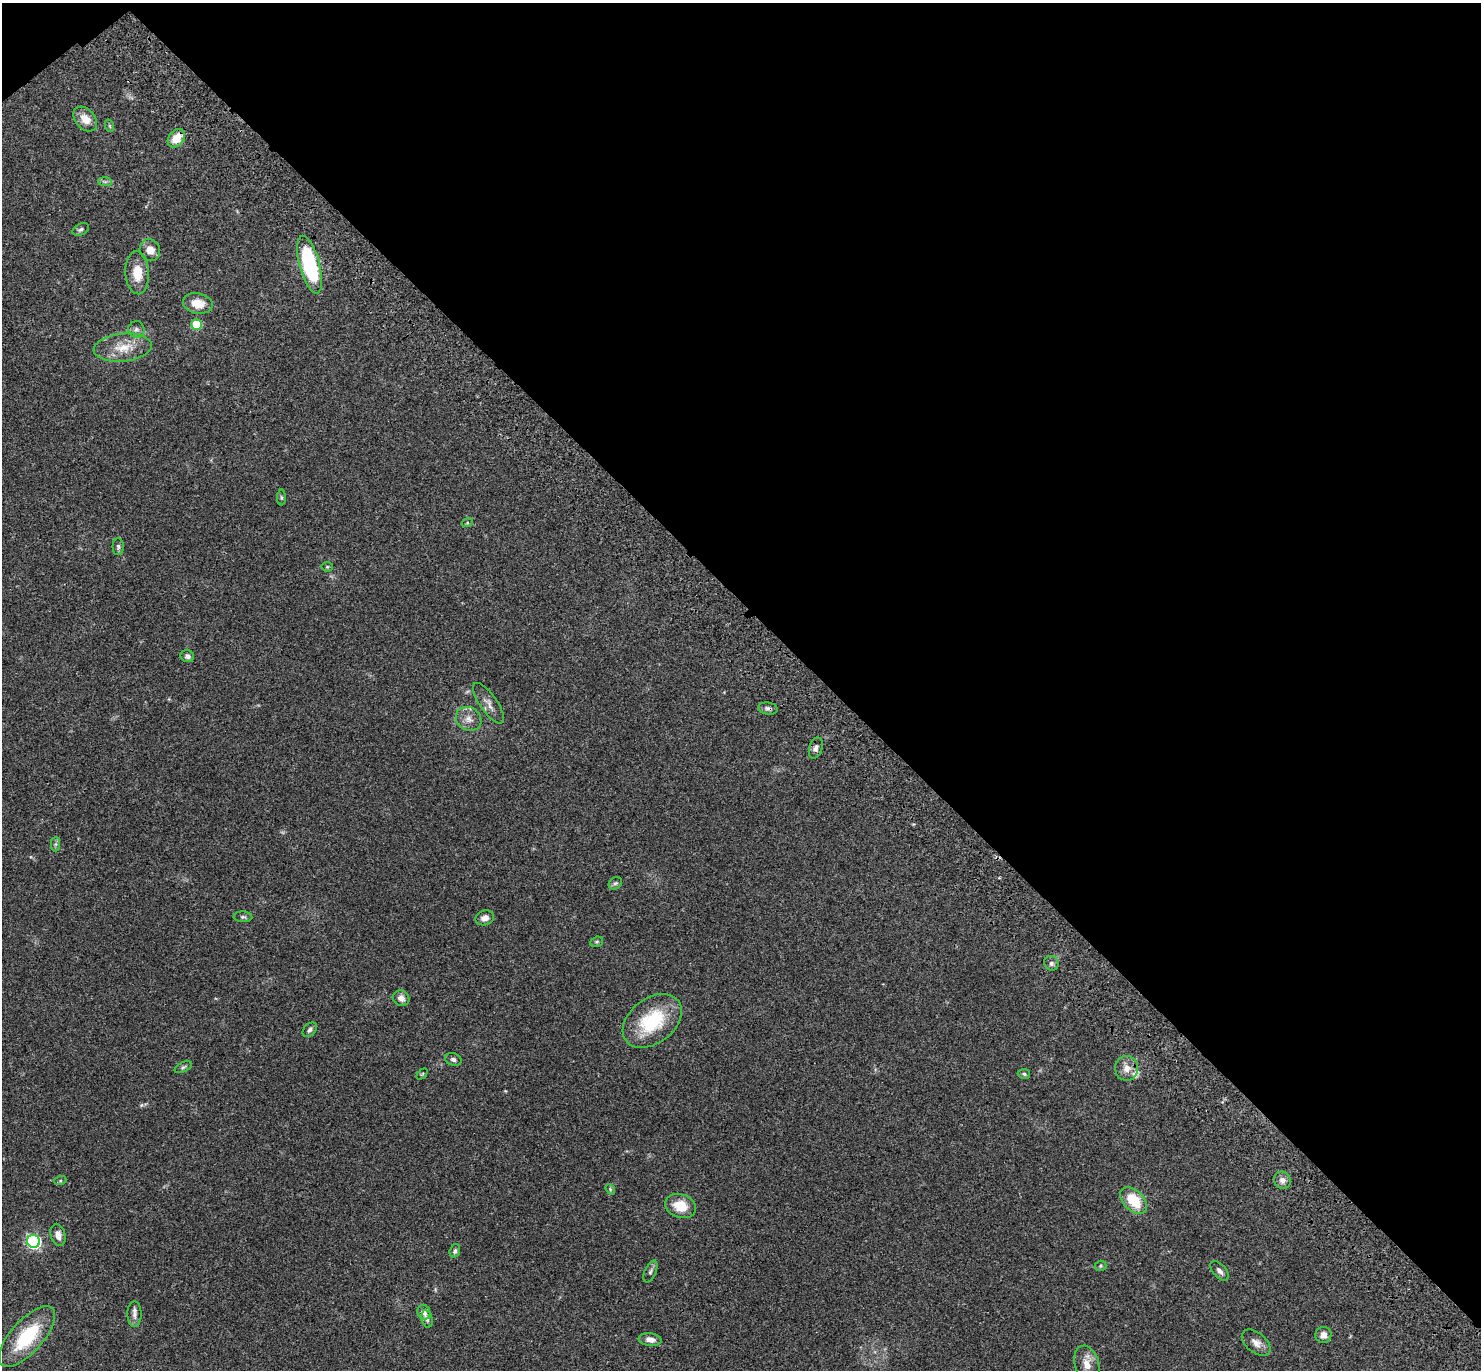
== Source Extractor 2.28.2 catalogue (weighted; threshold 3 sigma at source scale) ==
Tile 3 of 4 x 4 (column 3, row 1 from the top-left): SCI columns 3057-4535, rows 4349-5716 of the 6115 x 6103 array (HDU 1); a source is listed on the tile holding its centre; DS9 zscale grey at full resolution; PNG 1483 x 1372 px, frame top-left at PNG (2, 3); each listed source drawn as its Kron ellipse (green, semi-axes under 4 px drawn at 4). Shown black and unused: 45% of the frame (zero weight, under 3 of 4 exposures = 6% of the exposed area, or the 3 px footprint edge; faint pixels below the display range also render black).
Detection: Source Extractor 2.28.2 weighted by HDU 2 'WHT'; one run over the whole footprint, this tile lists its part. Background 0.0501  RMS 0.0056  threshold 0.0252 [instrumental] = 3 sigma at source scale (4.5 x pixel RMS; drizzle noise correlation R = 1.50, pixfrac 1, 0.05/0.05 arcsec/px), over >= 5 px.
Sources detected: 55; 1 inside a brighter listed object's ellipse — not listed separately; the other 54 listed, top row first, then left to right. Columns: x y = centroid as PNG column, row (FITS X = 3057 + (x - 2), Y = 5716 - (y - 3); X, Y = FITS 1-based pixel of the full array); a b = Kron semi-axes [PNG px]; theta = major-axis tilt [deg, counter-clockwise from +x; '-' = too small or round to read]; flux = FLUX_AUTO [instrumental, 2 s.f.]
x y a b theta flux
85 119 14 9 -48 6.3
110 126 6 4 -71 0.71
176 138 10 7 49 9
105 182 7 4 0 1.2
81 229 9 5 26 1.2
150 250 11 10 - 5.3
310 265 30 10 -75 54
137 273 21 12 -87 10
198 303 15 10 -10 7.4
196 324 5 5 - 23
136 329 8 8 - 1.9
123 348 29 14 6 12
281 498 8 4 -89 0.86
467 523 6 4 18 0.59
118 547 8 5 -90 1.3
327 567 5 5 - 0.71
187 656 7 6 - 1.8
488 703 24 8 -55 4.4
768 709 10 6 -9 1.7
469 719 13 11 -37 4.8
816 748 11 6 73 2.2
56 844 7 4 89 1.2
615 883 7 5 39 1.1
243 917 9 5 -4 1.2
485 918 9 7 18 3.1
597 942 6 5 - 0.9
1051 963 7 7 - 1.6
401 998 8 7 - 3.3
652 1021 33 22 38 33
310 1030 8 5 46 1.6
453 1059 8 6 -20 1.5
183 1067 9 5 25 1.1
1127 1068 12 11 - 4.8
422 1074 6 4 45 0.65
1024 1074 6 5 - 1
1282 1180 9 8 - 2.9
60 1181 6 4 19 0.67
610 1189 6 4 -48 0.73
1134 1200 16 10 -46 16
680 1206 15 11 -19 11
58 1235 11 7 -76 3.3
33 1241 6 6 - 100
455 1251 7 5 72 1.3
1100 1266 6 5 - 0.79
650 1271 11 5 66 1.6
1220 1271 12 6 -49 2.2
424 1312 7 6 - 3.1
134 1314 13 7 -90 2.8
427 1319 9 5 -74 1.7
1323 1335 8 8 - 3.5
27 1337 38 16 48 32
650 1340 11 6 -7 3.7
1256 1343 17 10 -40 4.2
1087 1364 19 12 -74 6.8
Overlapping masked pixels (flux is a lower limit): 2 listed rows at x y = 176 138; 768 709